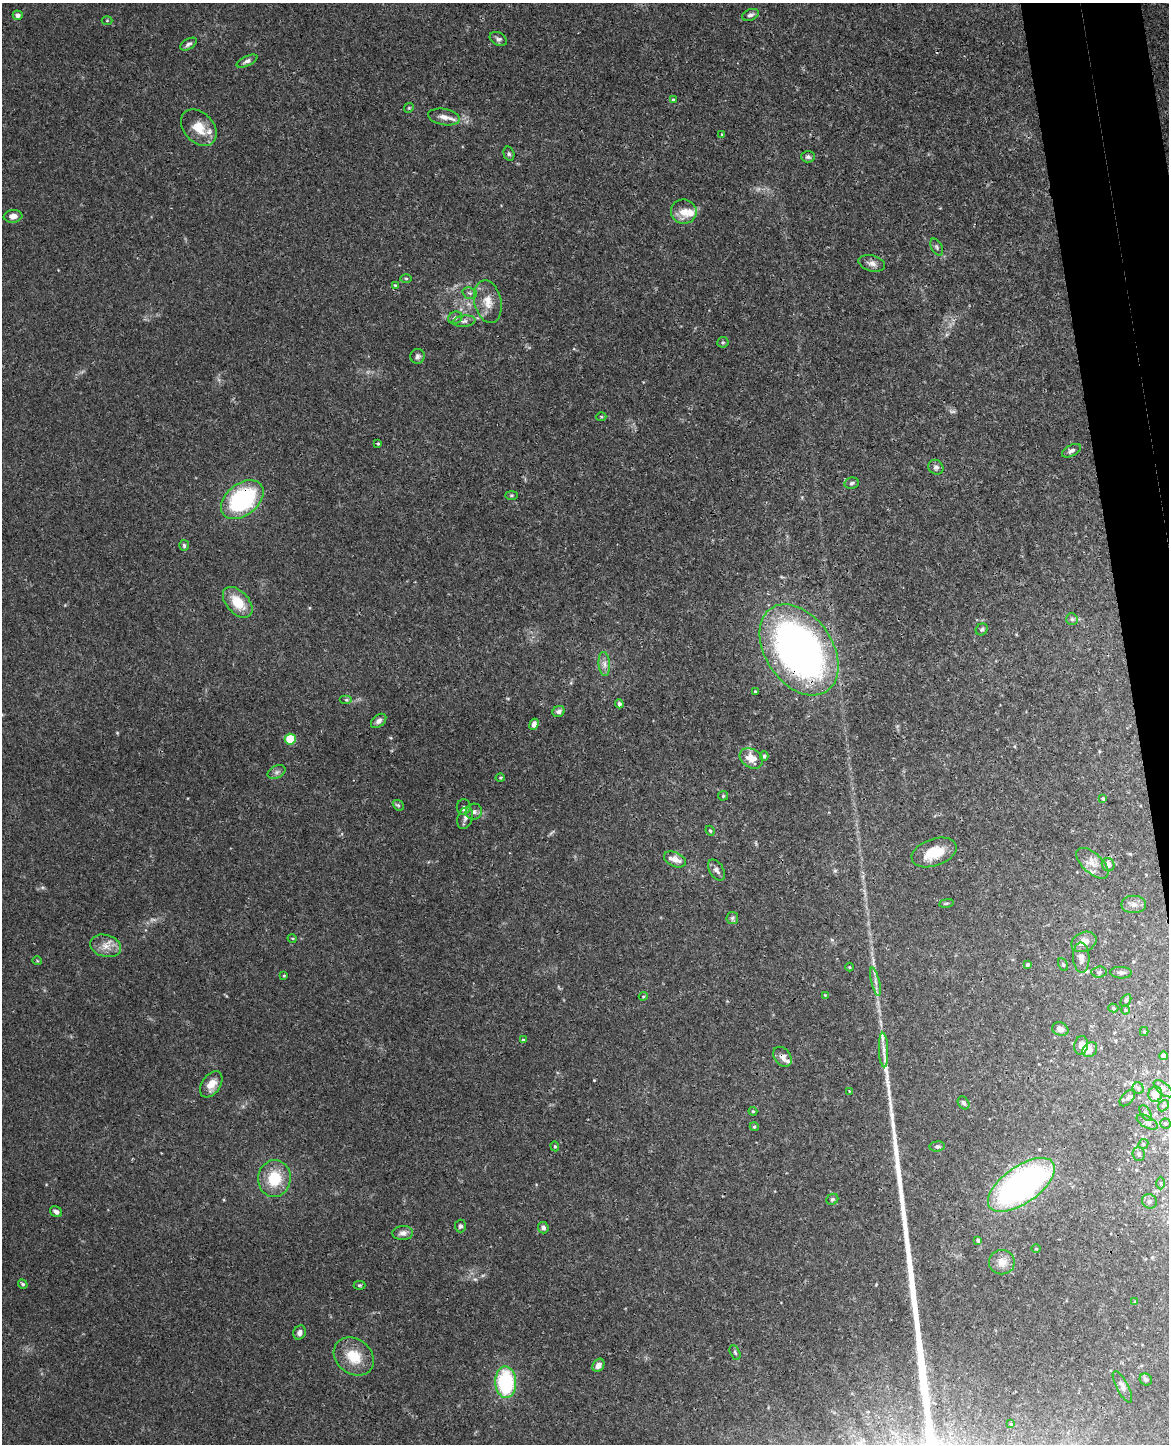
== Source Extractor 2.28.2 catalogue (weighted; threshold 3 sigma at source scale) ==
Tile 6 of 4 x 3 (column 2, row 2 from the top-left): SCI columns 1225-2391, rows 1585-3026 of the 4785 x 4718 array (HDU 1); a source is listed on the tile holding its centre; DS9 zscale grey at full resolution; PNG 1171 x 1446 px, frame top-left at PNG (2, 3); each listed source drawn as its Kron ellipse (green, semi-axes under 4 px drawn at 4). Shown black and unused: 4% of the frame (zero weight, under 3 of 4 exposures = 6% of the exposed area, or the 3 px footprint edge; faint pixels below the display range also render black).
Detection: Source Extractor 2.28.2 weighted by HDU 2 'WHT'; one run over the whole footprint, this tile lists its part. Background 0.0427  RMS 0.003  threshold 0.0134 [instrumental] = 3 sigma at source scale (4.5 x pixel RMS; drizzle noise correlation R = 1.50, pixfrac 1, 0.05/0.05 arcsec/px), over >= 5 px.
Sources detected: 140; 3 too faint to see at this stretch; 1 cosmic-ray / hot-pixel residue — neither listed nor drawn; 7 inside a brighter listed object's ellipse — not listed separately; the other 129 listed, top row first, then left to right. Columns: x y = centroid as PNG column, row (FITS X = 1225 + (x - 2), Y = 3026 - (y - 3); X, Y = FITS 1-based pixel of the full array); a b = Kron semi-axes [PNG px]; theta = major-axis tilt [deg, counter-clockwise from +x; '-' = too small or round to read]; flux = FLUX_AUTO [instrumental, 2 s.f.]
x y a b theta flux
18 15 5 4 - 1.1
750 15 9 5 20 0.96
107 21 5 3 - 0.27
498 39 9 6 -29 0.83
188 44 9 5 30 0.95
247 61 11 5 24 0.96
673 100 4 3 - 0.41
409 108 5 4 - 0.39
444 117 16 8 -11 2.3
199 128 21 14 -47 5.6
722 134 4 3 - 0.27
509 154 7 5 -74 0.56
808 157 7 5 -1 0.71
684 212 13 12 - 3.5
13 216 9 6 7 1.8
937 247 9 5 -60 0.7
872 263 13 8 -15 1.6
406 278 6 4 -1 0.34
395 285 4 4 - 0.33
470 293 7 5 -20 0.7
488 302 22 13 -77 4.7
455 318 7 6 - 0.84
464 321 11 5 8 1
723 342 6 5 - 0.46
418 356 7 7 - 0.82
601 417 5 3 - 0.3
378 444 3 3 - 0.36
1071 451 10 5 27 1
936 467 8 7 - 0.92
852 483 7 5 11 0.75
511 495 6 3 0 0.35
242 500 24 16 38 35
184 545 5 5 - 0.58
238 602 18 11 -47 6.7
1072 619 6 6 - 0.59
982 629 6 5 - 0.69
799 650 50 33 -56 150
604 664 12 5 -85 1.5
755 692 3 3 - 0.38
346 700 6 4 0 0.48
619 704 4 4 - 0.89
559 711 6 5 - 0.85
379 721 9 5 40 1.2
534 724 6 4 68 1.2
290 739 5 5 - 8.9
764 756 4 4 - 0.56
751 758 12 9 -32 4.3
277 772 9 6 27 0.88
500 778 4 4 - 0.36
723 796 5 5 - 0.35
1103 799 4 3 - 0.46
398 805 6 4 -42 0.48
464 807 8 7 - 0.93
474 812 8 7 - 1.2
465 818 11 7 72 1.4
710 831 5 4 - 0.4
934 852 23 13 19 7.9
675 859 12 7 -25 2.3
1092 863 20 10 -43 3.4
1108 865 7 6 - 1.9
716 870 11 7 -59 1.3
946 903 7 3 9 0.37
1134 904 12 8 0 2.2
732 918 6 6 - 0.63
292 938 5 3 - 0.24
1084 942 13 9 24 3.4
105 946 16 11 -17 3.2
1081 958 15 8 -87 2.2
37 961 4 4 - 0.32
1027 964 4 4 - 0.55
1063 964 7 4 -62 0.51
849 967 4 3 - 0.26
1099 972 7 5 4 0.72
1121 973 11 5 -2 0.99
284 975 3 3 - 0.27
875 982 14 3 -76 1
825 995 3 3 - 0.23
643 996 4 4 - 0.33
1126 1001 7 4 62 0.51
1113 1008 5 4 - 0.44
1125 1010 4 4 - 0.33
1060 1029 8 6 -21 1.7
1144 1031 4 4 - 0.45
523 1040 3 3 - 0.42
1081 1045 9 7 77 2.5
884 1050 17 4 -88 1.9
1090 1050 8 6 44 1.3
1163 1056 4 4 - 2.2
782 1057 11 8 -53 1.7
211 1084 14 9 55 3.6
1138 1088 6 5 - 0.69
1163 1089 11 5 -41 1.2
850 1091 3 3 - 0.33
1155 1094 7 7 - 3.7
1127 1098 9 5 49 0.94
964 1103 7 5 -55 0.79
1163 1106 6 4 47 0.48
753 1111 4 4 - 0.33
1146 1113 9 5 -58 0.83
1147 1122 11 6 -28 1.1
1165 1124 5 5 - 0.49
754 1127 4 4 - 0.38
1143 1144 5 4 - 0.46
555 1146 5 4 - 0.36
937 1146 8 5 5 0.65
1139 1154 7 6 - 0.81
274 1178 18 16 85 9.4
1161 1183 6 4 -89 0.52
1021 1185 39 18 35 99
832 1199 6 5 - 0.6
1149 1201 7 7 - 1.1
56 1212 6 5 - 1.1
460 1226 6 5 - 0.8
543 1228 6 5 - 0.97
403 1233 10 7 3 1.6
978 1240 4 3 - 0.8
1036 1249 5 3 - 0.31
1002 1262 13 12 - 2.9
23 1284 5 4 - 0.51
360 1285 6 4 0 0.39
1135 1302 4 4 - 0.31
300 1333 7 6 - 1.2
735 1352 8 4 -63 0.51
354 1357 21 17 -38 7.8
598 1365 7 5 55 1.7
1146 1379 6 5 - 0.77
506 1382 16 10 -88 27
1122 1387 17 6 -62 1.3
1011 1424 3 3 - 0.33
Overlapping masked pixels (flux is a lower limit): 3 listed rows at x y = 242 500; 799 650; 782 1057
Unlisted compact peaks at least as high as the median listed source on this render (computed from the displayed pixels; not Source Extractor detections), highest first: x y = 594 1080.